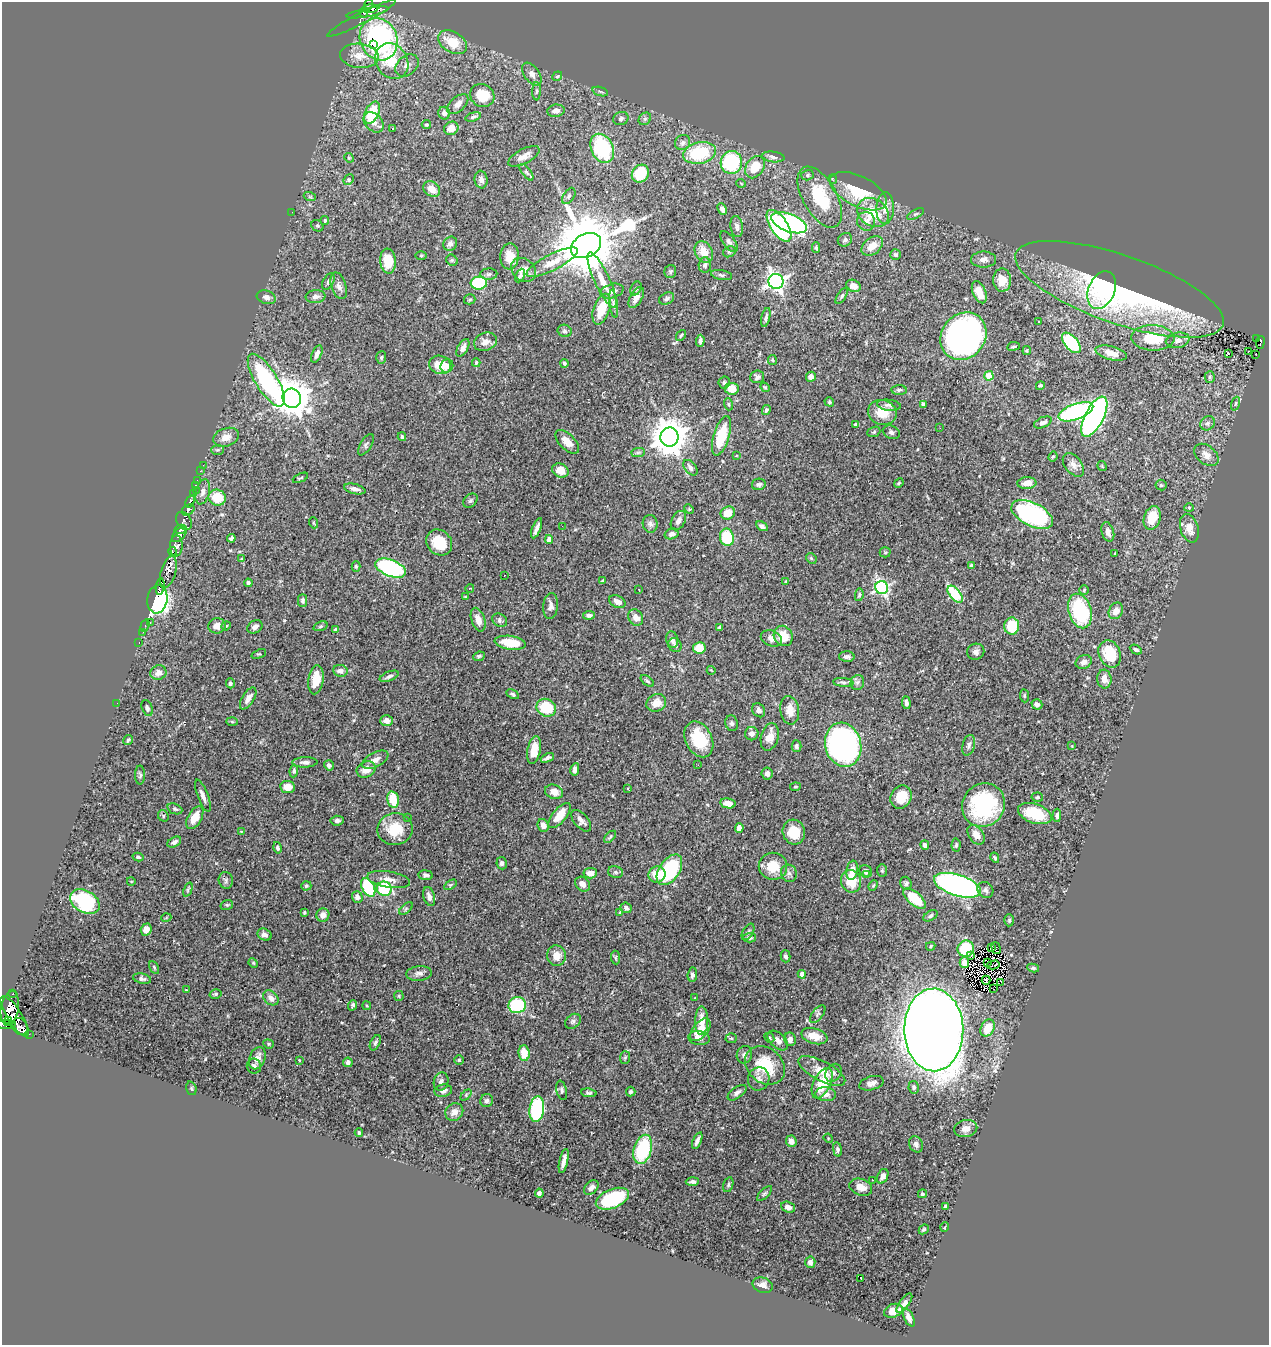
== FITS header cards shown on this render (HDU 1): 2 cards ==
NAXIS1  =                 1267
NAXIS2  =                 1343

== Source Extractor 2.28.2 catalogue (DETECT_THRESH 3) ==
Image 1267 x 1343 px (HDU 1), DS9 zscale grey, 1 PNG px = 1 image px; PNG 1271 x 1347 px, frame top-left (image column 1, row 1343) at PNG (2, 2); each listed source drawn as its Kron ellipse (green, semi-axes under 4 px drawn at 4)
Background 0.549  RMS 0.026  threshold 0.0777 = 3 sigma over >= 5 px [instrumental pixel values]
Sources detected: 487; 3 with non-positive FLUX_AUTO (blend fragments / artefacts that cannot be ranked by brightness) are neither listed nor drawn; the other 484 listed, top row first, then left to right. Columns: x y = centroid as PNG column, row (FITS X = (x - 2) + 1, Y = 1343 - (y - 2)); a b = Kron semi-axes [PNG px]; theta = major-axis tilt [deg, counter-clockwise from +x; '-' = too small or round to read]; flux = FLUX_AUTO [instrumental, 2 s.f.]
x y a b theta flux
368 5 6 3 68 56
370 9 8 4 3 140
367 12 21 4 11 92
364 13 5 3 - 43
361 18 38 5 27 74
379 39 22 18 -66 340
452 42 16 10 -31 38
373 45 3 2 - 14
359 56 19 12 -5 26
392 61 19 15 -54 70
407 65 13 9 41 10
532 74 13 7 -54 9.5
557 76 5 4 - 2.1
536 91 9 3 89 3.3
600 91 8 3 -19 2.7
482 95 12 11 - 43
458 104 12 7 41 9.7
556 111 9 6 8 9.8
372 113 12 7 65 66
444 113 6 6 - 5.8
473 117 8 4 16 3.6
621 119 8 6 21 4.5
645 119 7 5 45 3.9
374 122 11 8 -46 13
426 125 4 4 - 2.1
451 128 7 6 - 15
392 129 3 2 - 1.1
683 143 8 7 - 5.4
602 148 15 11 -64 150
700 153 17 10 11 98
524 156 17 7 28 15
773 157 11 5 -7 6.5
349 158 5 4 - 1.8
731 162 11 11 - 170
755 167 12 9 55 43
526 172 10 4 -53 3.2
640 174 9 8 - 58
808 175 6 5 - 3.2
833 179 5 3 - 1.3
349 180 6 5 - 2.3
481 180 9 6 -82 6.5
741 183 5 3 - 1.4
432 189 9 7 -37 18
858 191 31 15 -26 71
569 196 9 5 57 3.7
310 197 6 3 -19 2.1
820 197 33 17 -61 88
885 208 16 9 88 18
722 209 6 4 -64 6.4
292 212 2 2 - 1.1
873 213 17 13 -35 51
915 214 9 4 26 3.5
325 220 4 4 - 3.6
866 221 9 9 - 9.9
789 223 19 9 -21 300
317 226 6 5 - 2.5
737 226 10 6 -81 6
779 226 18 8 -56 230
845 240 7 6 - 4.3
729 242 12 6 -54 5.6
450 244 7 6 - 7
586 246 16 11 27 16000
872 246 12 8 39 19
816 248 5 4 - 2.9
704 252 11 8 -60 25
729 252 6 5 - 3.1
896 255 5 5 - 3.9
421 256 6 4 1 1.8
510 256 13 9 87 22
452 260 6 5 - 2.7
984 260 12 8 0 9.6
388 261 12 8 -85 35
552 262 28 8 27 28
705 265 8 6 87 5.4
524 270 13 10 -42 16
670 271 6 6 - 3.2
489 274 8 5 2 4.7
721 275 11 5 -11 4
520 276 7 4 64 4.4
602 280 30 7 -65 32
1002 280 11 9 -89 29
776 281 7 7 - 700
328 282 9 5 64 4.2
479 283 8 6 5 110
339 286 14 7 -71 9.5
853 286 7 6 - 15
636 289 7 5 63 3.4
1119 289 110 34 -19 450
1102 290 20 13 67 43
612 291 12 7 17 13
979 292 11 6 -68 20
315 296 10 6 3 6.5
842 296 9 4 56 3.6
266 297 10 6 -19 6.9
636 297 11 6 61 15
470 299 6 5 - 2.6
667 299 8 5 27 4.4
614 304 14 4 -82 5.9
602 309 16 8 71 44
766 317 10 4 77 4
1039 322 3 2 - 2.9
564 331 7 6 - 4.4
681 335 6 3 51 2.5
963 336 25 21 51 700
1153 338 21 12 -2 67
1256 338 2 2 - 2.1
1178 340 12 7 12 11
700 341 6 4 88 5
485 342 12 9 21 12
1260 342 6 3 82 10
1071 343 12 6 -50 100
1013 346 6 3 8 2.4
463 348 10 5 62 8.1
1027 351 4 4 - 1.9
1248 351 3 2 - 2.2
1111 353 16 6 -15 15
317 354 9 4 66 9.4
1228 354 4 3 - 21
1256 354 3 2 - 3.5
381 357 6 5 - 2.7
772 360 5 4 - 1.8
476 363 4 3 - 2.8
564 363 4 3 - 3.3
440 365 11 9 -17 30
447 366 7 6 - 7.9
989 376 5 4 - 27
757 377 7 6 - 4.5
811 377 5 5 - 9.7
1210 377 5 5 - 3
266 380 30 11 -58 250
724 383 6 5 - 3.8
1040 386 4 4 - 2.4
765 387 5 4 - 1.9
732 389 7 6 - 24
899 390 7 5 2 3.6
292 398 10 9 - 4200
829 402 5 4 - 2.5
728 404 6 4 -74 2.7
923 404 4 3 - 4.4
1235 404 7 3 71 2
889 405 12 5 -7 5.8
766 410 5 4 - 3.5
882 412 14 12 -14 31
1076 412 18 8 20 320
1094 417 22 9 63 510
1043 422 9 5 24 5.7
1208 423 7 6 - 5
855 425 3 3 - 2.5
940 428 2 2 - 3.4
874 432 7 5 21 3
891 432 8 6 -24 5.3
722 436 20 7 73 64
226 437 13 9 19 14
402 437 4 3 - 2
669 437 9 9 - 3900
567 442 15 7 -45 16
366 445 12 5 59 4.6
218 450 6 5 - 3
638 452 7 4 1 3.5
736 455 3 2 - 1.3
1206 455 14 9 -39 13
1053 457 5 3 - 2.3
203 465 3 2 - 2.1
1073 465 13 8 -52 11
1102 466 5 3 - 1.4
690 468 9 5 -51 8.5
560 470 8 6 -27 18
200 471 3 2 - 2.7
300 478 8 3 24 2.1
197 480 3 3 - 3.9
899 483 5 4 - 1.9
1027 483 9 6 3 15
759 484 7 5 12 4.5
196 485 4 3 - 23
1161 485 5 5 - 2.8
355 489 11 5 -13 8.3
196 490 2 2 - 4.2
203 492 13 7 77 9
193 494 4 3 - 46
217 498 9 8 - 46
190 501 6 4 58 94
470 501 8 6 43 4.1
1189 508 4 4 - 2
689 509 5 4 - 1.8
188 510 7 5 31 87
728 513 7 6 - 26
1032 514 22 11 -26 240
1152 518 12 8 73 40
184 521 10 7 -57 230
678 521 10 6 61 8.7
314 523 6 3 -70 1.6
650 524 9 7 -80 6
562 526 2 2 - 1
762 526 6 4 -29 5
537 528 10 3 68 8.4
1189 528 14 9 -72 22
180 529 6 4 12 270
1108 532 10 6 -75 10
671 534 7 5 16 7.6
179 535 9 5 45 360
727 537 9 7 -78 74
231 538 4 3 - 4
549 539 4 4 - 13
439 542 14 12 -46 44
176 546 10 6 88 360
173 551 4 2 - 0.42
885 552 5 5 - 2.6
1115 553 3 2 - 1.2
811 558 6 4 -46 2.6
242 559 4 3 - 1.5
356 566 5 4 - 2.9
972 566 4 4 - 5.8
390 568 16 8 -21 240
168 572 16 7 75 130
504 575 2 2 - 1.1
602 580 4 3 - 1.5
786 581 4 4 - 1.6
248 583 4 3 - 4
160 586 8 3 82 210
470 588 4 2 - 1.4
882 588 6 6 - 350
639 590 2 2 - 1.4
1084 590 5 5 - 2.3
955 594 10 5 -49 120
859 595 6 4 80 2.6
465 597 4 3 - 1.6
157 599 14 10 81 1200
302 600 6 4 -90 4.4
617 602 8 5 -27 12
551 606 13 7 85 9.2
1080 611 17 11 -74 140
1116 611 8 6 62 14
589 615 6 4 6 5.4
636 617 9 7 -60 13
478 620 12 6 -71 15
500 620 8 6 -33 4.2
150 622 3 2 - 8.6
145 626 6 3 73 13
217 626 8 7 - 13
226 626 5 4 - 1.8
320 626 7 4 20 3
1012 626 8 7 - 54
255 627 8 6 33 6.7
720 628 4 3 - 2.5
336 630 4 3 - 5.5
143 632 3 2 - 3.1
783 636 10 9 - 33
771 638 11 7 -22 12
672 640 8 6 -74 8.2
139 643 3 2 - 4.8
510 643 15 7 -7 42
675 645 7 6 - 4.2
699 648 6 5 - 34
1136 650 6 4 -28 3.7
976 652 9 8 - 6.8
259 654 8 4 19 2.3
1110 654 14 10 -66 64
479 656 6 4 23 3
847 657 8 5 -1 5.6
1084 662 8 6 24 9.7
711 670 4 2 - 1.2
340 671 7 6 - 9.1
158 673 8 7 - 11
389 676 10 4 22 4.7
1104 679 9 7 -83 13
316 680 15 7 83 29
647 681 8 4 -38 3.1
843 682 10 4 -5 4.5
857 682 7 6 - 5.3
230 683 5 4 - 3.2
513 694 7 4 -27 3.1
1024 696 6 4 -84 2.3
248 698 12 6 58 12
117 703 2 2 - 6.2
656 703 10 8 27 20
906 703 6 4 -83 4.1
1037 704 5 5 - 6.2
147 708 8 5 -69 3.7
546 708 10 8 -29 75
759 710 7 6 - 6.6
790 710 14 9 -81 21
386 720 6 5 - 12
232 722 6 4 -2 2
732 723 8 6 -74 4.9
752 734 7 6 - 7
770 737 14 8 75 18
699 739 19 13 -64 70
128 740 5 3 - 3.1
843 745 22 18 -74 530
969 745 10 6 74 5.9
796 746 6 5 - 4.2
1072 746 4 4 - 1.6
534 750 14 6 79 24
547 758 7 3 25 4.7
375 760 14 7 27 11
305 762 12 5 1 6.2
329 765 5 4 - 5.3
698 765 3 2 - 1.8
575 769 6 4 80 8.4
366 770 9 8 - 20
294 771 6 4 83 3.4
767 773 6 5 - 6.7
140 775 9 5 -90 3.6
288 787 7 6 - 16
795 787 5 3 - 2.1
627 788 3 3 - 1.7
554 792 9 7 -19 15
203 796 17 5 -69 9.9
901 797 12 10 62 33
1037 797 6 4 5 3
393 800 8 5 -78 47
728 803 7 5 -12 16
984 805 22 21 - 150
175 809 8 5 -22 3.5
1035 813 17 9 -18 58
559 815 15 7 51 29
1057 815 6 4 89 4.1
163 816 6 5 - 2.4
195 818 12 7 60 24
407 818 3 3 - 1.4
337 821 7 5 5 4.9
581 821 13 7 -50 7.7
543 825 6 5 - 11
739 828 5 4 - 12
395 829 18 16 11 49
241 831 3 2 - 1
794 832 12 11 - 39
976 835 11 7 -54 14
610 837 7 3 45 2.5
174 842 7 5 29 5.6
925 845 5 4 - 4.8
956 845 6 4 88 2.9
277 848 6 4 -77 4.7
138 857 6 3 -14 3.2
995 858 5 3 - 2.7
502 863 6 5 - 4.4
773 866 14 13 - 39
669 870 17 10 56 150
852 870 9 5 79 15
866 871 6 5 - 7.6
882 871 6 5 - 2.5
615 872 7 6 - 4
590 873 7 5 5 17
789 873 9 7 -65 6.5
426 875 7 5 -6 5.2
657 875 8 8 - 36
866 875 3 2 - 2.6
226 880 8 7 - 4.9
389 880 22 8 -9 14
131 881 4 3 - 1.3
851 881 11 10 - 40
906 883 7 5 -72 3.5
583 884 8 6 -41 10
450 885 7 4 32 2.3
873 885 5 4 - 2.1
957 885 24 10 -18 580
306 886 5 4 - 2.7
368 887 10 6 -63 110
384 889 7 7 - 110
188 890 7 3 69 2.3
985 890 8 7 - 5.6
429 896 10 5 -75 8.5
357 897 6 5 - 8.1
915 899 14 6 -42 64
85 902 16 11 -30 150
227 905 6 5 - 2.7
406 908 8 4 42 3.5
626 908 5 5 - 5
304 912 3 3 - 2.7
620 912 3 3 - 1.4
323 915 7 6 - 9
930 916 8 4 31 4
166 918 5 3 - 1.4
1009 920 6 5 - 2.5
146 929 6 5 - 13
748 932 9 5 59 3.8
264 935 7 5 -27 6.5
749 938 7 4 2 4.6
931 946 5 4 - 2.4
992 948 2 2 - 1.2
996 948 6 3 -74 1.8
966 949 8 8 - 89
971 955 3 2 - 5.3
556 956 10 9 - 19
786 956 6 4 -74 5.1
615 957 7 4 -84 2.6
964 962 5 4 - 2.8
253 963 5 4 - 2
988 963 3 2 - 0.21
993 965 6 2 12 2.2
154 967 7 4 -64 2.5
1033 968 6 4 -10 2.9
419 973 13 7 4 8
802 974 4 4 - 20
692 975 7 4 83 6.1
142 979 9 5 -11 5.1
986 980 4 3 - 0.89
1001 982 4 3 - 2.1
993 989 2 2 - 1.2
186 990 3 3 - 1.2
13 994 3 3 - 26
215 994 6 4 16 2.8
399 996 5 4 - 2.3
271 998 9 6 -41 9.5
695 998 3 3 - 1.6
353 1005 5 3 - 3.2
517 1005 9 8 - 110
367 1006 4 3 - 1.7
10 1008 17 8 80 690
818 1014 10 5 53 4.3
15 1016 24 7 -58 210
8 1021 2 2 - 200
573 1021 9 6 38 5.3
702 1021 14 6 89 21
5 1024 10 3 2 260
20 1027 9 7 -53 68
988 1028 9 6 60 35
700 1030 13 7 51 29
934 1030 41 29 -89 5100
29 1034 2 2 - 4.7
814 1036 13 7 -16 25
699 1038 11 7 -10 9.5
731 1038 5 5 - 2.4
769 1038 5 4 - 2.6
790 1039 7 6 - 8.4
778 1041 12 7 -42 9
375 1043 8 4 64 4.2
268 1044 5 4 - 2.1
524 1053 8 5 -84 26
744 1055 9 7 72 6.9
625 1057 6 5 - 2.7
257 1058 11 7 69 13
299 1060 3 3 - 1.9
459 1060 5 5 - 2.4
348 1062 4 4 - 6
765 1065 22 17 -40 67
254 1066 7 7 - 5.2
822 1071 26 9 -27 24
833 1073 9 7 55 7
759 1079 11 10 - 11
441 1081 9 7 74 6.6
822 1083 16 8 65 59
871 1083 12 6 15 8.7
914 1087 6 5 - 3.5
191 1088 7 5 -73 2.7
562 1090 10 5 -77 3.7
443 1091 9 6 8 8.9
631 1092 5 5 - 4.1
589 1093 8 4 -7 3.9
737 1093 11 5 35 6.4
826 1094 10 7 -5 13
466 1095 6 4 47 2.7
487 1101 6 6 - 4.6
537 1109 13 7 83 190
454 1112 9 8 - 13
966 1128 11 8 11 13
359 1133 4 3 - 2.1
828 1138 5 4 - 1.6
697 1141 9 3 67 6.3
791 1141 6 5 - 11
916 1144 8 6 -65 6.1
643 1149 15 8 74 120
838 1149 7 4 -80 3.7
564 1161 12 4 77 10
883 1176 8 5 66 8.1
872 1180 3 2 - 1.7
692 1182 7 4 2 4.8
728 1185 7 5 73 3.1
591 1187 8 6 43 7.6
861 1187 12 8 -19 15
539 1193 4 4 - 4.6
764 1194 9 4 44 3
922 1194 4 4 - 3.2
612 1199 17 9 22 120
945 1206 4 3 - 3.5
788 1207 7 5 -20 10
945 1227 5 3 - 1.6
924 1229 5 4 - 2.5
810 1262 5 5 - 7.5
861 1279 3 3 - 18
763 1285 10 7 -16 9.8
904 1303 11 4 53 8.7
893 1311 9 6 21 22
909 1317 9 5 -65 9.3
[3 non-positive-flux detections neither listed nor drawn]